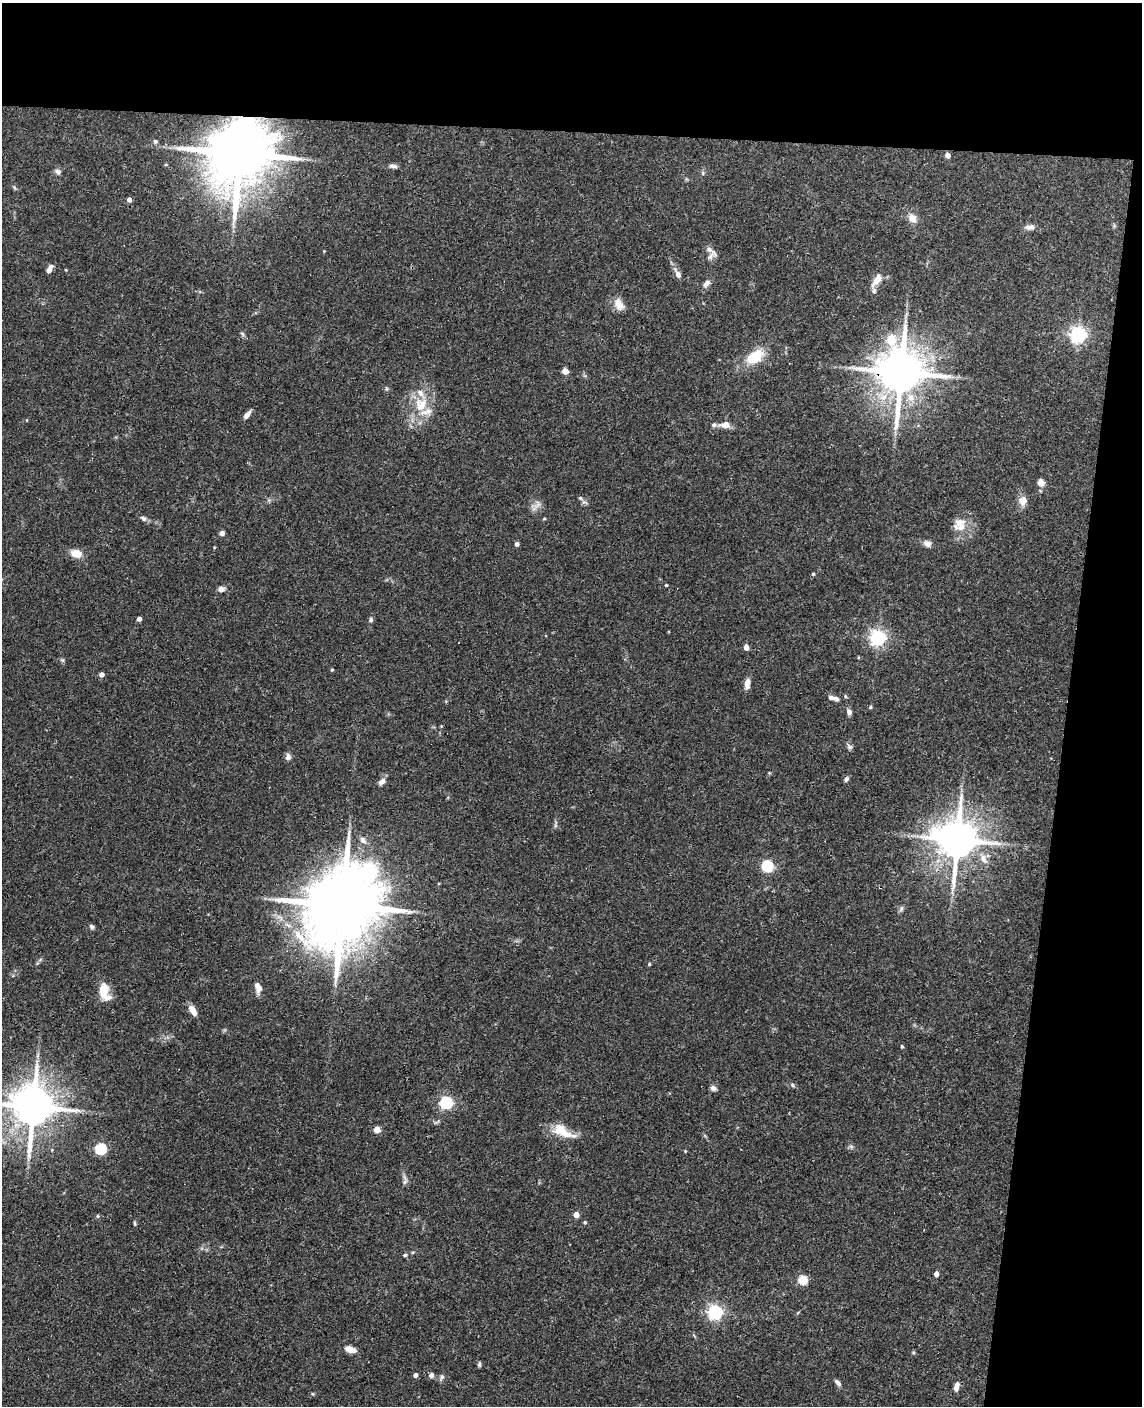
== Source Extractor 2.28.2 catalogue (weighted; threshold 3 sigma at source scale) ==
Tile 4 of 4 x 3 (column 4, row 1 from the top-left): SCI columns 3429-4568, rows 2972-4375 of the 4579 x 4650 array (HDU 1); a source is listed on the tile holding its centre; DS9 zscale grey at full resolution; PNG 1144 x 1408 px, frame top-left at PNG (2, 3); no overlay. Shown black and unused: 16% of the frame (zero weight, under 3 of 4 exposures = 6% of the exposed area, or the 3 px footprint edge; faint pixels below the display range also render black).
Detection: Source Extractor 2.28.2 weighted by HDU 2 'WHT'; one run over the whole footprint, this tile lists its part. Background 0.062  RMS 0.0055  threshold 0.0245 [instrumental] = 3 sigma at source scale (4.5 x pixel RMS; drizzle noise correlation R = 1.50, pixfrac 1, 0.05/0.05 arcsec/px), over >= 5 px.
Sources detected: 101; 5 inside a brighter listed object's ellipse — not listed separately; the other 96 listed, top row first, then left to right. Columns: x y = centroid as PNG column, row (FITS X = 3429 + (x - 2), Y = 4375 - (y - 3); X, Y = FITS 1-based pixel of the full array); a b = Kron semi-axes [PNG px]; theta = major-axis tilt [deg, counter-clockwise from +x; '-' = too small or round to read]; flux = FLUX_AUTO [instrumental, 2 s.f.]
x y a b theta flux
155 141 5 5 - 1.1
240 153 19 16 72 5300
948 155 4 4 - 4
393 166 10 5 -4 1.8
58 172 8 7 - 1.6
703 173 6 4 -89 0.87
14 187 6 4 -47 0.76
129 199 4 4 - 3.2
912 218 11 9 -53 4.2
1030 227 14 6 10 2.5
324 251 3 3 - 0.39
711 251 21 7 -44 3.3
50 268 9 5 63 3.2
678 274 11 6 -65 3
877 280 19 8 54 5.6
706 283 13 6 49 2.3
619 304 17 10 -62 5.4
242 334 8 3 -45 0.87
1078 335 6 6 - 190
755 357 20 12 35 16
565 371 4 4 - 8.8
901 372 14 12 -88 2800
386 389 6 4 72 0.7
910 397 12 12 - 6.8
421 405 22 18 57 16
247 415 11 5 50 2.6
725 424 12 8 3 4.3
1041 483 5 4 - 12
580 498 7 5 -36 0.93
1023 501 12 10 83 4.1
536 506 21 5 44 2.4
143 518 10 6 -33 1.6
544 519 5 3 - 0.45
959 522 20 11 39 6
222 533 4 4 - 3.7
516 544 4 4 - 2.2
927 544 10 7 -24 2.5
76 553 10 7 -13 7.7
813 574 4 4 - 0.7
666 585 3 3 - 0.58
221 589 8 7 - 2.2
139 619 4 4 - 2.4
371 620 6 5 - 1.2
878 638 6 6 - 170
746 647 4 4 - 4.6
332 670 4 3 - 0.71
101 675 4 4 - 2.8
747 684 11 6 82 4
845 696 5 4 - 0.71
836 699 8 6 -18 1.7
870 707 5 4 - 0.71
849 712 7 5 -78 2.1
849 747 9 6 -40 1.3
288 757 7 6 - 2.4
769 773 5 4 - 0.54
846 779 7 5 55 1.5
382 781 9 6 40 2.9
363 840 9 7 -52 2.5
957 840 12 11 - 1900
984 859 14 9 -71 4.4
767 866 6 5 - 60
369 871 9 8 - 110
342 905 24 17 78 7800
901 908 9 4 69 1.3
92 927 7 5 -34 1.2
649 964 4 4 - 0.69
258 987 13 7 -73 4.3
104 991 17 9 -76 13
193 1010 13 6 -56 4.7
902 1046 4 3 - 0.73
793 1085 6 5 - 0.97
713 1088 8 7 - 1.8
446 1103 6 5 - 89
33 1107 12 11 - 2200
377 1130 5 4 - 8.7
563 1131 30 12 -25 12
851 1146 7 4 -19 1
100 1149 5 5 - 55
685 1151 4 3 - 0.49
405 1180 15 6 -89 2.1
576 1215 4 4 - 5.1
98 1216 5 4 - 0.71
585 1222 4 4 - 0.84
135 1223 6 4 -84 0.75
405 1255 6 4 2 0.87
936 1274 4 4 - 3.3
802 1280 5 5 - 27
715 1312 6 6 - 140
350 1349 12 7 -20 4.7
479 1364 6 4 84 1
415 1375 4 4 - 1.9
431 1375 5 5 - 3.1
442 1377 7 6 - 1.5
838 1383 9 4 -46 1.9
956 1387 10 5 74 3.6
313 1394 5 3 - 0.55
Overlapping masked pixels (flux is a lower limit): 4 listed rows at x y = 240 153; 901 372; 957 840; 342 905
Isophote crosses this tile's border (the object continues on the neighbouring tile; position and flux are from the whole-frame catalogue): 1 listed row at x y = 33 1107